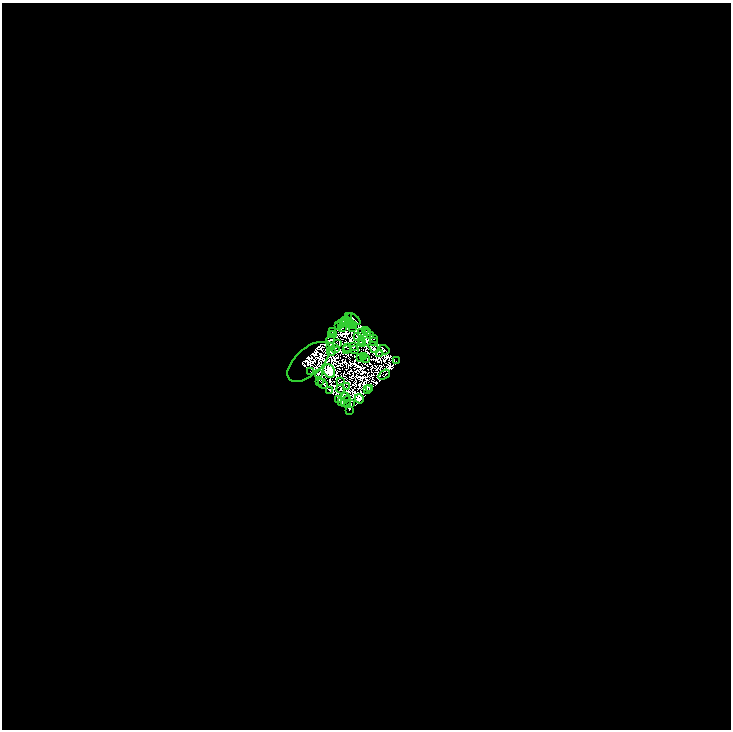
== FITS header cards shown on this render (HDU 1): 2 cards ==
NAXIS1  =                 1457
NAXIS2  =                 1455

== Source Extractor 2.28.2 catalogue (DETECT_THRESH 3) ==
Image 1457 x 1455 px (HDU 1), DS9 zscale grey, zoomed out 1/2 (1 PNG px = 2 x 2 image px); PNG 733 x 732 px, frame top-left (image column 1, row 1454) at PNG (2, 3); each listed source drawn as its Kron ellipse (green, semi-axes under 4 px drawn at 4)
Background -0.198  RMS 2.3e-05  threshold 6.82e-05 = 3 sigma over >= 5 px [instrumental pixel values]
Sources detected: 210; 148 cannot appear on this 1/2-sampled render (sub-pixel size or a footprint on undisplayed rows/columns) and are neither listed nor drawn; the other 62 listed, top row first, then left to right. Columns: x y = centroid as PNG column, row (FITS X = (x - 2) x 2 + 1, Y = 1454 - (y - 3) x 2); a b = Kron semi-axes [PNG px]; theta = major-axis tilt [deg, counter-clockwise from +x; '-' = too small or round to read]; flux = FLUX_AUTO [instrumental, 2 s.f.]
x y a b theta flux
348 316 3 2 - 12
354 319 7 2 -40 3.3
345 321 4 2 - 5
343 322 2 1 - 2.5
349 322 2 1 - 0.32
341 324 3 2 - 0.41
351 325 4 1 - 2
339 326 2 1 - 1.1
354 326 2 1 - 0.4
343 327 2 1 - 0.62
353 328 2 2 - 1.2
365 330 2 1 - 2.8
333 331 3 1 - 1.5
362 332 2 1 - 0.11
367 333 3 3 - 0.9
331 334 4 1 - 0.35
333 334 3 1 - 0.83
371 335 3 1 - 1.2
357 336 3 1 - 0.6
373 339 2 2 - 14
331 340 4 2 - 2.2
374 341 2 1 - 1.9
361 342 2 1 - 0.28
366 342 3 2 - 2.5
363 343 2 1 - 0.83
337 344 2 1 - 0.19
330 346 3 2 - 0.1
353 347 2 1 - 0.18
374 347 6 3 -55 18
336 348 2 1 - 0.68
348 348 2 1 - 1
355 349 2 1 - 1.2
347 350 2 1 - 0.2
384 350 5 3 - 3.9
331 352 4 2 - 1.2
379 354 3 1 - 2.6
363 356 2 1 - 0.9
360 357 2 1 - 0.6
365 358 2 1 - 0.71
367 359 2 1 - 0.31
396 361 3 1 - 5.9
309 362 26 13 42 19
329 371 7 5 -58 1200
310 372 2 1 - 1.5
318 374 2 2 - 2300
384 375 6 2 36 0.37
320 381 2 1 - 5.2
341 382 3 1 - 0.11
323 384 5 1 - 6.6
346 386 3 1 - 0.022
341 389 4 2 - 2.1
369 389 2 1 - 0.74
329 390 2 2 - 12
367 390 2 1 - 1.4
345 397 2 1 - 0.85
338 399 2 2 - 21
359 399 5 2 - 30
341 401 4 3 - 4.4
346 401 6 2 59 9.2
347 404 3 1 - 4
350 404 3 2 - 0.18
349 410 3 1 - 3.7
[148 sub-pixel or undisplayed-footprint detections neither listed nor drawn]